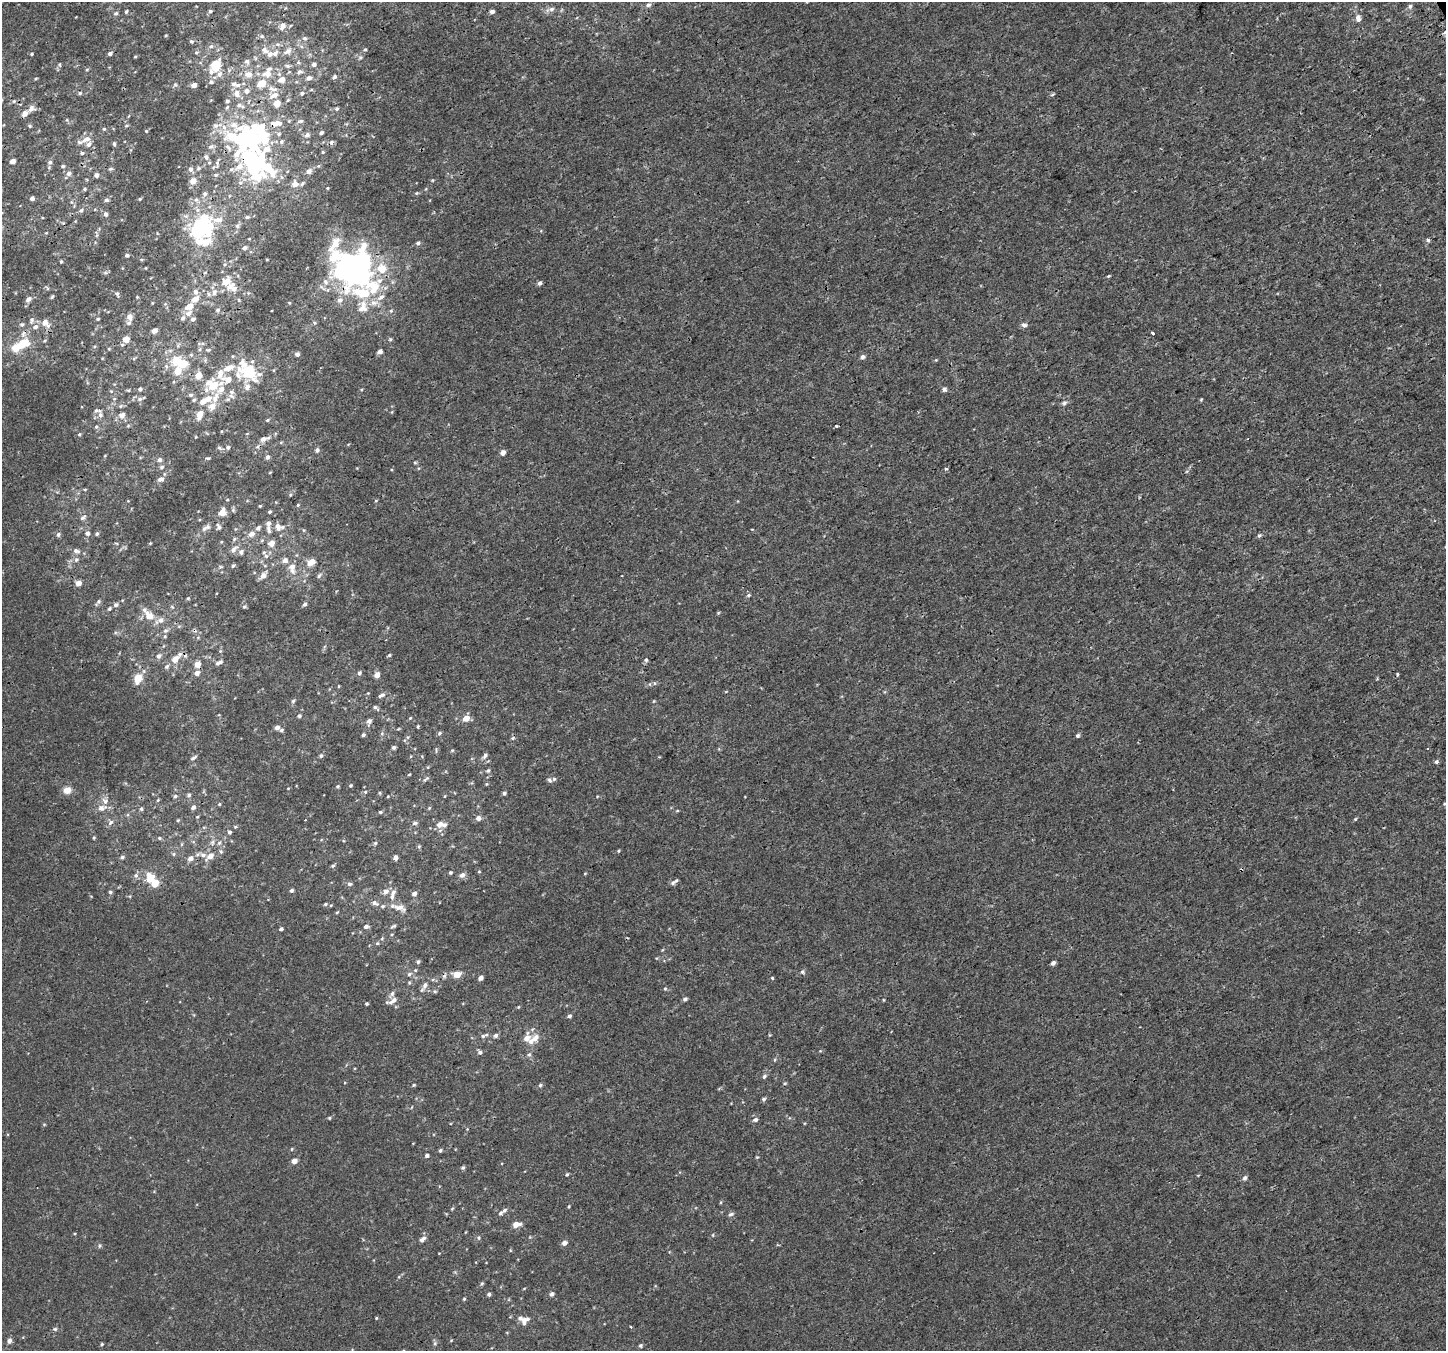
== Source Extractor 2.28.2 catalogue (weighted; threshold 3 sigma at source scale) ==
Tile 10 of 4 x 4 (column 2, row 3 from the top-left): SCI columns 1598-3041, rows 1569-2917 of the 5995 x 5869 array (HDU 1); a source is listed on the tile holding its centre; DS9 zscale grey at full resolution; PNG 1448 x 1353 px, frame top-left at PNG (2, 2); no overlay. Shown black and unused: <1% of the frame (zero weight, under 3 of 4 exposures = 5% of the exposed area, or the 3 px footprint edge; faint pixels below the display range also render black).
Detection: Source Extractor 2.28.2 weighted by HDU 2 'WHT'; one run over the whole footprint, this tile lists its part. Background 4.80e-04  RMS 0.0014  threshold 0.00625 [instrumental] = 3 sigma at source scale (4.5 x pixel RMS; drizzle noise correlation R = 1.50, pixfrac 1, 0.0396/0.0396 arcsec/px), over >= 5 px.
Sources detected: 422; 7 inside a brighter object's white glare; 6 cosmic-ray / hot-pixel residue — not listed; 44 inside a brighter listed object's ellipse — not listed separately; the other 365 listed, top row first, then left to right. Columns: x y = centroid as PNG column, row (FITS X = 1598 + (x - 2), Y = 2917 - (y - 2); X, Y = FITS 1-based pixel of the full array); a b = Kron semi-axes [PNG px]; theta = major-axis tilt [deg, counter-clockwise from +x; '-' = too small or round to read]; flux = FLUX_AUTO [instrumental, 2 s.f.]
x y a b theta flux
648 5 7 5 15 0.29
1410 6 7 5 75 0.3
551 9 7 5 4 0.39
210 11 4 4 - 0.18
492 11 4 4 - 0.52
126 12 4 3 - 0.19
116 13 6 4 15 0.22
1358 18 10 7 -82 0.67
282 26 7 5 64 0.68
1445 32 6 5 - 0.28
166 35 4 2 - 0.12
305 38 6 4 -19 0.18
191 42 5 4 - 0.21
211 46 6 4 18 0.21
365 49 4 3 - 0.12
265 50 11 7 -36 0.74
288 51 12 6 35 0.52
110 53 5 4 - 0.35
275 53 8 6 42 0.48
31 54 3 3 - 0.14
135 57 5 3 - 0.11
247 61 6 6 - 0.36
314 64 4 4 - 0.34
60 65 5 3 - 0.13
215 65 11 7 58 3.8
87 69 5 3 - 0.12
267 72 14 9 63 1.3
299 72 7 5 13 0.26
219 74 8 6 60 0.52
248 74 8 7 - 0.97
334 77 5 4 - 0.26
36 78 5 3 - 0.12
309 78 6 4 13 0.48
281 80 6 5 - 1
211 82 6 5 - 0.29
262 83 6 5 - 2.2
175 85 6 4 18 0.18
194 85 4 4 - 0.79
246 91 7 7 - 0.53
80 93 5 4 - 0.19
237 93 11 7 -85 0.84
302 93 5 4 - 0.22
1052 94 6 3 19 0.18
274 95 12 7 24 0.81
14 101 5 3 - 0.12
227 101 5 4 - 0.22
277 103 5 4 - 1.7
239 105 8 6 -14 0.39
227 107 5 4 - 0.18
31 108 9 7 49 0.57
337 109 4 4 - 0.2
25 114 6 5 - 0.88
300 121 7 5 18 0.23
274 123 10 7 -19 0.77
30 126 5 4 - 0.17
216 126 7 7 - 0.52
224 127 8 6 -49 0.61
104 129 5 4 - 0.15
146 131 4 4 - 0.11
321 133 3 3 - 0.27
279 134 6 5 - 0.23
307 135 7 5 31 0.35
86 139 15 8 22 0.98
248 139 31 23 -73 23
281 142 6 5 - 0.31
114 144 5 4 - 0.21
211 147 7 4 18 0.28
323 152 4 4 - 0.12
82 153 4 4 - 0.2
206 157 9 6 -63 0.46
12 161 4 4 - 0.84
50 162 6 5 - 0.35
63 166 5 4 - 0.18
240 166 9 8 - 1.1
198 168 6 4 90 0.18
111 169 7 3 8 0.18
191 169 6 6 - 0.43
309 171 6 5 - 0.56
69 173 7 6 - 0.48
96 175 4 4 - 0.59
216 175 6 5 - 0.22
193 181 5 5 - 1.2
295 184 6 6 - 0.9
327 188 4 3 - 0.1
84 189 5 4 - 0.18
416 193 5 5 - 0.16
205 194 6 6 - 0.36
32 198 4 4 - 0.47
140 199 4 3 - 0.14
106 200 6 5 - 0.25
196 200 6 5 - 0.31
81 210 7 5 49 0.28
106 214 6 5 - 0.37
247 217 5 5 - 0.21
237 226 7 5 -22 0.27
197 230 8 6 -78 9.9
1428 240 4 4 - 0.31
206 242 39 15 71 4
418 243 5 4 - 0.29
334 244 48 14 86 4.6
244 248 7 5 23 0.32
127 255 5 4 - 0.24
61 261 4 3 - 0.14
349 268 21 12 -7 39
1108 276 4 3 - 0.13
226 282 16 11 43 1.6
540 283 5 4 - 0.36
195 292 7 6 - 0.45
362 293 58 46 10 15
117 294 6 4 -61 0.22
52 297 5 3 - 0.17
28 299 9 6 33 0.46
195 299 8 6 31 0.95
189 306 9 7 35 1.2
218 310 6 4 24 0.2
129 317 6 5 - 0.84
183 318 7 5 49 0.29
98 319 4 4 - 0.14
193 319 5 5 - 0.38
32 320 8 5 79 0.32
45 323 10 7 -49 1
22 324 6 5 - 0.25
1024 325 7 5 -3 0.38
35 327 7 6 - 0.53
154 331 5 4 - 0.64
1153 333 4 2 - 0.22
126 339 5 5 - 1.7
24 343 17 13 15 2.4
200 349 5 3 - 0.2
208 350 8 3 -4 0.18
380 352 4 4 - 0.67
297 354 4 4 - 0.38
862 357 5 5 - 0.36
182 363 18 13 -25 2.5
249 372 22 15 -13 6.4
220 373 16 8 86 1.2
198 375 5 5 - 1.6
228 379 10 8 -4 1.2
213 386 12 9 62 2.6
247 387 9 8 - 0.74
140 389 4 4 - 0.25
944 389 5 4 - 0.47
128 390 5 3 - 0.15
231 392 8 7 - 0.57
191 395 7 5 -12 0.28
215 398 18 7 70 1.5
114 399 5 3 - 0.12
194 400 5 4 - 0.21
1201 400 5 3 - 0.12
203 401 8 6 46 0.98
1064 403 7 5 29 0.28
100 415 7 6 - 0.42
122 415 8 7 - 0.75
199 415 9 5 76 1.5
267 420 5 4 - 0.17
128 426 6 4 19 0.15
836 426 4 3 - 0.15
96 427 5 5 - 0.19
79 434 5 4 - 0.15
264 439 12 6 14 0.77
281 442 5 3 - 0.13
228 447 5 4 - 0.25
219 448 6 4 -30 0.23
317 450 6 5 - 0.34
503 453 5 4 - 0.76
267 457 5 5 - 0.41
208 458 5 4 - 0.16
160 460 6 6 - 0.38
162 467 6 5 - 0.33
946 469 4 4 - 0.19
161 479 9 6 8 0.48
85 489 5 3 - 0.12
290 495 5 4 - 0.15
298 505 4 4 - 0.13
260 506 4 3 - 0.14
222 512 7 7 - 1.2
270 512 4 4 - 0.22
83 518 8 5 37 0.32
278 526 9 7 -52 0.84
219 527 10 6 -64 0.4
205 528 8 6 44 0.4
258 528 7 5 39 0.35
269 530 13 5 -74 0.5
87 533 6 5 - 0.39
58 534 6 5 - 0.26
97 534 5 4 - 0.23
252 534 7 6 - 0.75
1259 536 6 4 47 0.24
150 543 4 3 - 0.12
271 543 8 6 61 0.85
234 549 11 6 49 0.51
76 551 10 6 -20 0.47
241 552 7 6 - 0.4
266 556 7 6 - 0.38
76 560 5 4 - 0.21
285 560 6 6 - 0.62
311 562 11 8 31 1
233 566 5 4 - 0.19
292 567 13 8 -85 1
263 576 7 6 - 0.73
319 576 8 5 62 0.26
78 583 5 4 - 0.9
748 595 5 4 - 0.2
188 598 4 4 - 0.14
98 601 7 4 70 0.23
305 604 5 4 - 0.3
116 605 6 6 - 0.34
244 607 5 4 - 0.2
109 609 5 4 - 0.2
149 616 13 8 -45 1.7
160 620 8 7 - 0.59
165 630 7 6 - 0.32
389 655 4 3 - 0.17
159 656 7 6 - 0.37
175 659 10 7 42 1.1
646 660 5 5 - 0.26
219 662 10 4 29 0.41
197 664 5 4 - 1.4
167 666 7 6 - 0.31
197 673 6 6 - 0.6
359 673 5 5 - 0.22
377 675 5 4 - 0.79
138 678 8 5 70 2.6
339 686 4 2 - 0.095
382 695 8 4 28 0.37
293 701 5 5 - 0.23
654 701 5 3 - 0.11
375 708 9 4 -40 0.27
299 716 4 4 - 0.25
410 718 5 3 - 0.12
466 718 6 5 - 1.2
369 721 5 5 - 0.53
418 726 4 3 - 0.14
277 728 5 5 - 0.59
281 730 6 4 28 0.21
382 733 6 4 72 0.18
439 733 6 3 87 0.15
363 735 4 4 - 0.23
1077 736 5 4 - 0.26
513 738 6 4 71 0.2
394 747 5 4 - 0.26
452 750 4 4 - 0.14
485 755 8 5 60 0.38
321 756 6 4 72 0.24
193 758 8 4 31 0.26
1436 762 5 4 - 0.27
488 771 6 4 72 0.23
409 774 4 3 - 0.11
426 779 9 3 36 0.22
549 780 7 5 -51 0.27
350 785 4 4 - 0.16
337 786 5 4 - 0.16
67 790 9 8 - 1
365 792 5 4 - 0.17
504 793 4 4 - 0.27
189 795 6 4 18 0.22
175 796 6 5 - 0.23
158 800 5 3 - 0.13
105 801 10 7 -51 0.63
219 804 5 4 - 0.14
193 807 6 5 - 0.41
101 808 7 7 - 0.59
429 808 5 4 - 0.13
141 809 5 5 - 0.19
380 812 5 4 - 0.2
478 818 6 5 - 0.56
1355 819 5 4 - 0.14
178 820 5 4 - 0.14
110 822 10 5 49 0.36
415 823 7 4 9 0.27
441 824 14 7 -7 0.97
229 832 5 4 - 0.25
94 838 4 3 - 0.13
159 838 5 4 - 0.19
219 843 5 5 - 0.25
375 843 6 4 44 0.18
419 846 5 3 - 0.14
618 851 5 3 - 0.14
203 855 8 5 -10 0.46
210 856 9 6 43 1.1
122 857 5 4 - 0.26
191 858 8 6 25 0.56
395 858 4 4 - 0.53
333 866 5 4 - 0.2
450 872 4 3 - 0.18
479 872 5 3 - 0.11
136 875 7 7 - 0.37
462 875 7 6 - 0.53
150 878 12 11 - 1.9
155 883 5 5 - 2.8
673 883 6 6 - 0.27
349 884 6 4 11 0.27
291 890 4 4 - 0.31
386 891 7 6 - 0.65
110 892 5 4 - 0.22
393 892 10 6 73 0.46
414 894 5 4 - 0.61
375 903 8 5 -22 0.45
325 904 4 4 - 0.2
331 905 5 3 - 0.12
382 906 6 4 19 0.21
399 907 17 8 -12 1
337 912 5 3 - 0.12
366 926 6 5 - 0.36
394 926 7 4 26 0.21
281 929 4 3 - 0.29
662 950 5 3 - 0.11
418 962 5 5 - 0.25
1053 963 4 4 - 0.49
802 972 5 5 - 0.25
409 974 7 5 18 0.35
457 974 8 6 -4 1.3
481 978 4 4 - 0.62
772 978 4 3 - 0.13
425 985 12 6 64 0.57
665 989 5 4 - 0.16
392 994 7 6 - 0.37
685 999 5 4 - 0.35
884 1000 5 3 - 0.11
393 1001 13 6 32 0.74
366 1004 4 4 - 0.21
518 1007 5 3 - 0.12
569 1016 5 4 - 0.28
496 1035 6 5 - 0.34
483 1036 5 5 - 0.19
536 1037 11 8 59 0.89
526 1038 11 8 71 1.1
480 1052 6 5 - 0.35
529 1054 6 5 - 0.28
775 1059 5 3 - 0.15
764 1076 6 5 - 0.28
785 1083 5 3 - 0.16
414 1085 4 3 - 0.15
540 1085 5 4 - 0.21
764 1099 5 4 - 0.25
329 1118 4 3 - 0.15
755 1120 6 5 - 0.35
440 1151 5 4 - 0.22
427 1155 5 4 - 0.36
294 1161 4 4 - 1
463 1168 5 4 - 0.23
567 1174 5 4 - 0.17
1245 1178 6 5 - 0.38
569 1206 4 3 - 0.13
452 1209 5 3 - 0.12
504 1210 7 5 34 0.31
731 1214 8 5 16 0.27
516 1224 9 5 5 1
713 1235 5 3 - 0.11
478 1238 6 4 -23 0.21
422 1239 9 5 36 0.5
564 1243 5 4 - 0.65
99 1246 6 4 89 0.18
482 1283 5 4 - 0.16
489 1294 4 4 - 0.3
552 1294 5 4 - 0.36
464 1299 4 3 - 0.15
376 1318 3 3 - 0.12
524 1320 10 7 27 0.9
631 1327 3 3 - 0.13
55 1329 5 5 - 0.21
9 1340 5 5 - 0.49
435 1343 6 4 72 0.21
102 1344 4 3 - 0.15
640 1345 5 5 - 0.21
Overlapping masked pixels (flux is a lower limit): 5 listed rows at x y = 274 123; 248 139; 334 244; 362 293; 267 457
Isophote crosses this tile's border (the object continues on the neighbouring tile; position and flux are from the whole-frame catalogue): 1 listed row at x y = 1445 32